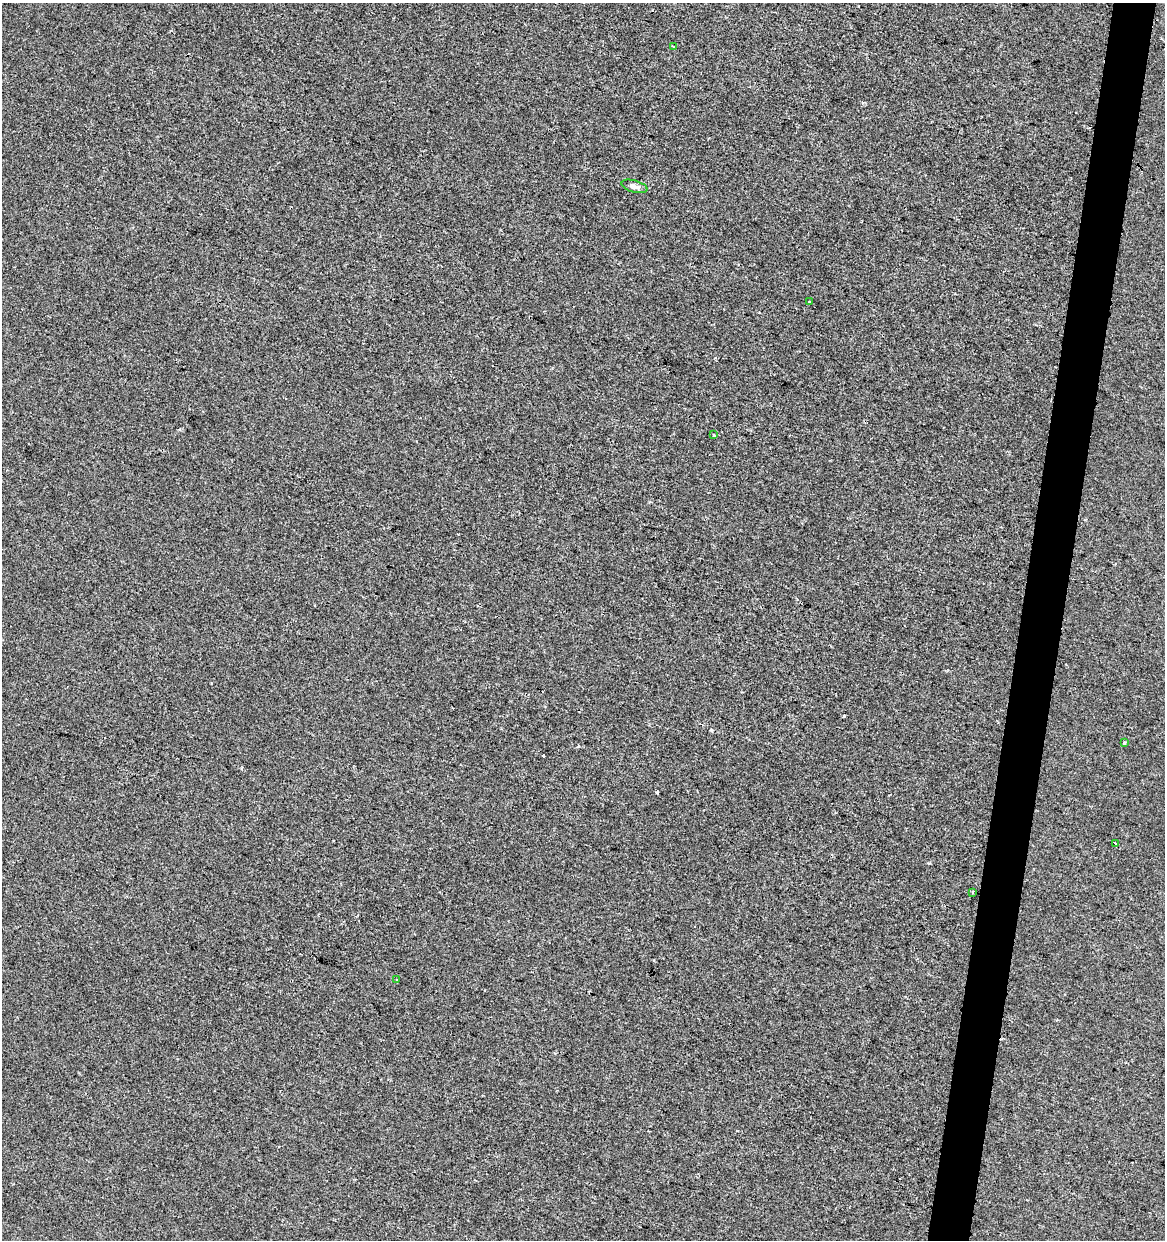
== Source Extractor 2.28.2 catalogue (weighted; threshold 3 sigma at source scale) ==
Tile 10 of 4 x 4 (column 2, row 3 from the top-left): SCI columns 1447-2609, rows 1239-2476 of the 5159 x 4960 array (HDU 1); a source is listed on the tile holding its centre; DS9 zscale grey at full resolution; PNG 1167 x 1242 px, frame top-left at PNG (2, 3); each listed source drawn as its Kron ellipse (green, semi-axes under 4 px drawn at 4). Shown black and unused: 4% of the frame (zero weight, under 2 of 3 exposures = <1% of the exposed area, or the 3 px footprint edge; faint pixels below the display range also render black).
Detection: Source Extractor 2.28.2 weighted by HDU 2 'WHT'; one run over the whole footprint, this tile lists its part. Background -6.83e-05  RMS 0.0042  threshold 0.019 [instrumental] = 3 sigma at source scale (4.5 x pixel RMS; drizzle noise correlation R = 1.50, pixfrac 1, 0.0396/0.0396 arcsec/px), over >= 5 px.
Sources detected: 13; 5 cosmic-ray / hot-pixel residue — neither listed nor drawn; the other 8 listed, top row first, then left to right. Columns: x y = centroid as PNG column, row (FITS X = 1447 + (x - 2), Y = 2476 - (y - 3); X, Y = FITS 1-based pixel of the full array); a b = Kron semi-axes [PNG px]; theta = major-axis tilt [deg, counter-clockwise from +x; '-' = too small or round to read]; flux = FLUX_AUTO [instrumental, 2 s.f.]
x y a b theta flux
673 47 3 3 - 0.37
634 186 13 6 -16 2.1
810 302 3 2 - 0.55
714 435 4 3 - 0.97
1124 743 3 3 - 1.3
1115 844 4 3 - 1
973 892 3 2 - 0.47
397 980 3 2 - 0.91